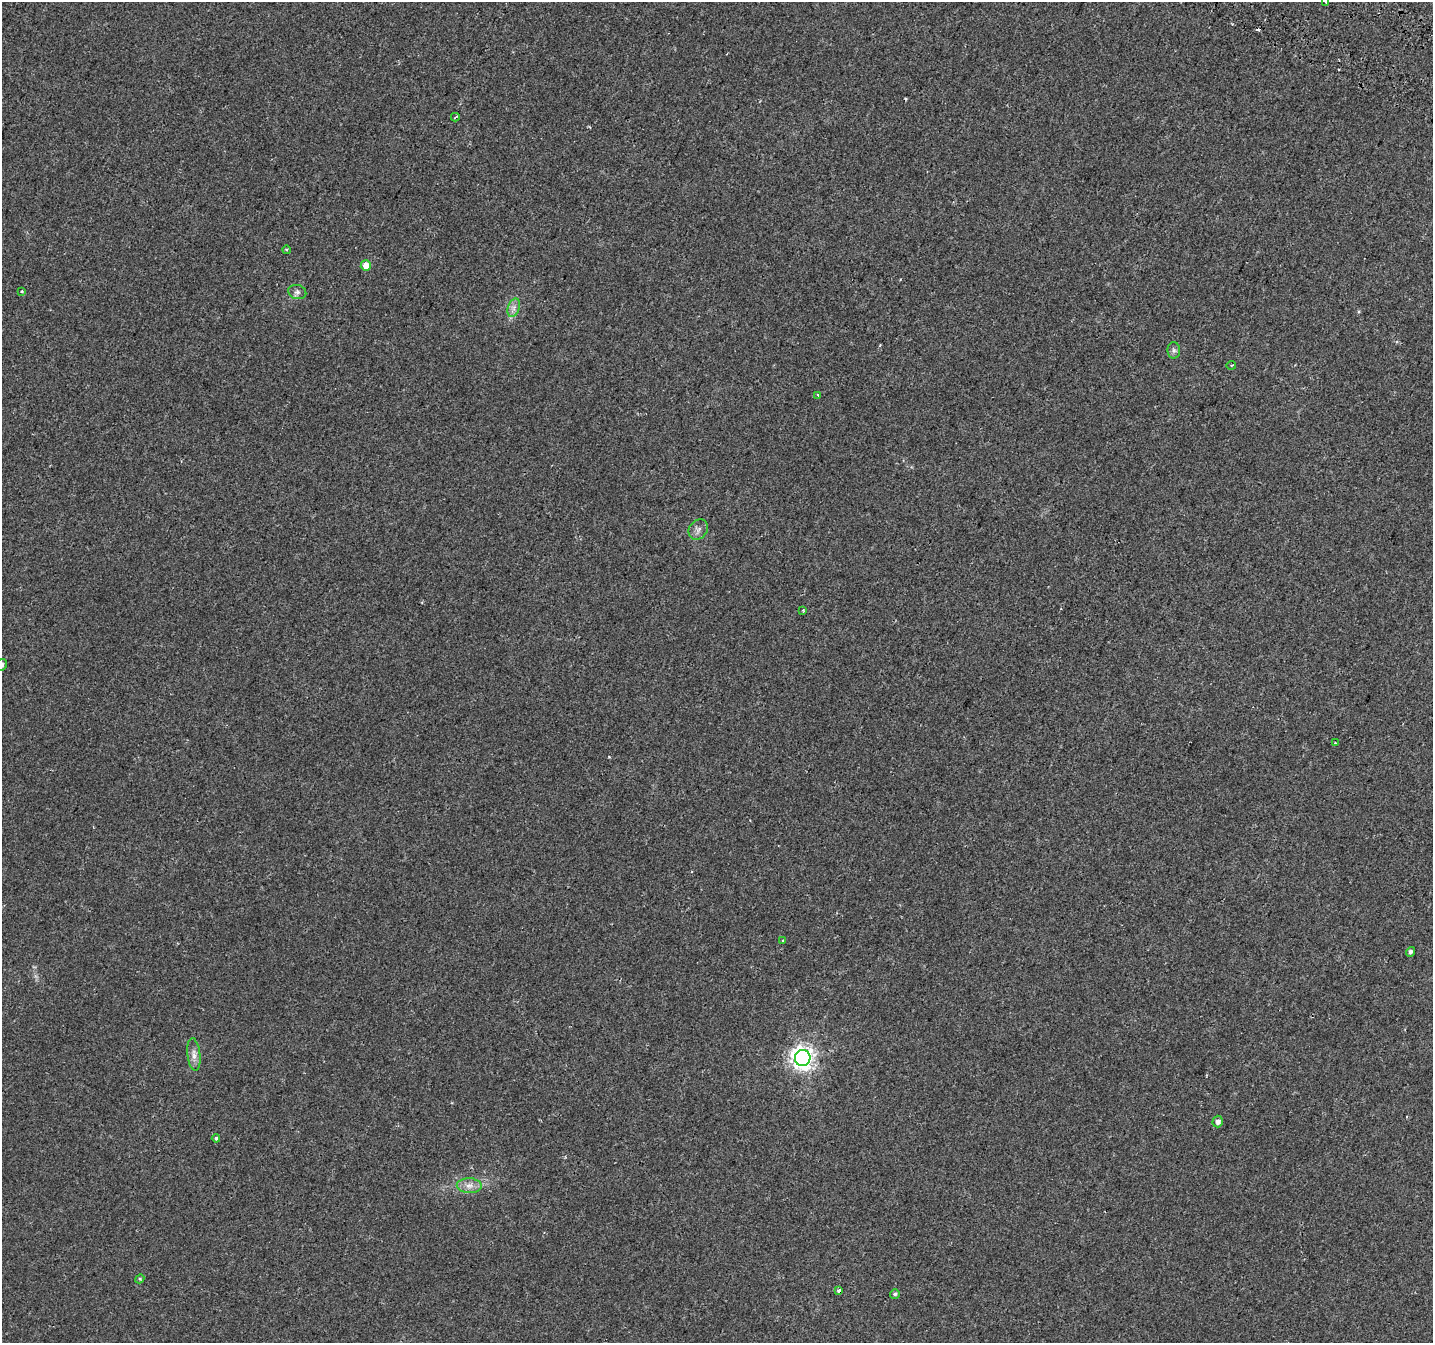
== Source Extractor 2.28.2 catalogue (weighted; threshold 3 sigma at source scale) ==
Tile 10 of 4 x 4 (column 2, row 3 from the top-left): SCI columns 1468-2898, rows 1662-3002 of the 5790 x 5939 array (HDU 1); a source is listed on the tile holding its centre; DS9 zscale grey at full resolution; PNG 1435 x 1345 px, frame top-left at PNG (2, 2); each listed source drawn as its Kron ellipse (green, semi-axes under 4 px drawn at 4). Shown black and unused: <1% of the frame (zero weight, under 2 of 3 exposures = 3% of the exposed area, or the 3 px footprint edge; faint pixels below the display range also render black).
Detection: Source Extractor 2.28.2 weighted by HDU 2 'WHT'; one run over the whole footprint, this tile lists its part. Background 0.0135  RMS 0.0032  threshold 0.0144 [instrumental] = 3 sigma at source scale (4.5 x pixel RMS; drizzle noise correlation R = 1.50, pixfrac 1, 0.0396/0.0396 arcsec/px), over >= 5 px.
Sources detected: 28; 4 cosmic-ray / hot-pixel residue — neither listed nor drawn; the other 24 listed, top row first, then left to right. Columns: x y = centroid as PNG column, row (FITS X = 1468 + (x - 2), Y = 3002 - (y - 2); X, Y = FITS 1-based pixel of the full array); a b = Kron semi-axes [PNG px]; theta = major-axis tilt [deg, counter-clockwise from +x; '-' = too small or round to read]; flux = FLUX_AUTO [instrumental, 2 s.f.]
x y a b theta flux
1326 2 3 3 - 1.7
455 117 4 2 - 0.32
287 250 4 3 - 0.31
366 266 5 5 - 3.1
22 292 3 3 - 0.48
297 292 9 7 -15 1.1
514 308 9 6 71 1.3
1174 350 8 6 -88 0.93
1231 365 4 2 - 0.3
818 395 3 3 - 0.58
698 530 11 8 50 1.5
803 610 3 3 - 0.32
2 665 6 5 - 0.81
1335 743 2 2 - 0.23
783 941 3 3 - 0.35
1410 952 5 4 - 0.79
194 1054 16 6 -84 1.9
803 1058 8 7 - 220
1218 1122 6 5 - 1.5
216 1138 4 3 - 1.1
469 1186 12 7 -2 2.2
140 1279 5 4 - 0.39
839 1291 4 3 - 1.5
895 1294 5 4 - 0.6
Overlapping masked pixels (flux is a lower limit): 1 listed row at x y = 839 1291
Isophote crosses this tile's border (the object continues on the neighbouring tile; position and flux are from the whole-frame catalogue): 2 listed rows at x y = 1326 2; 2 665